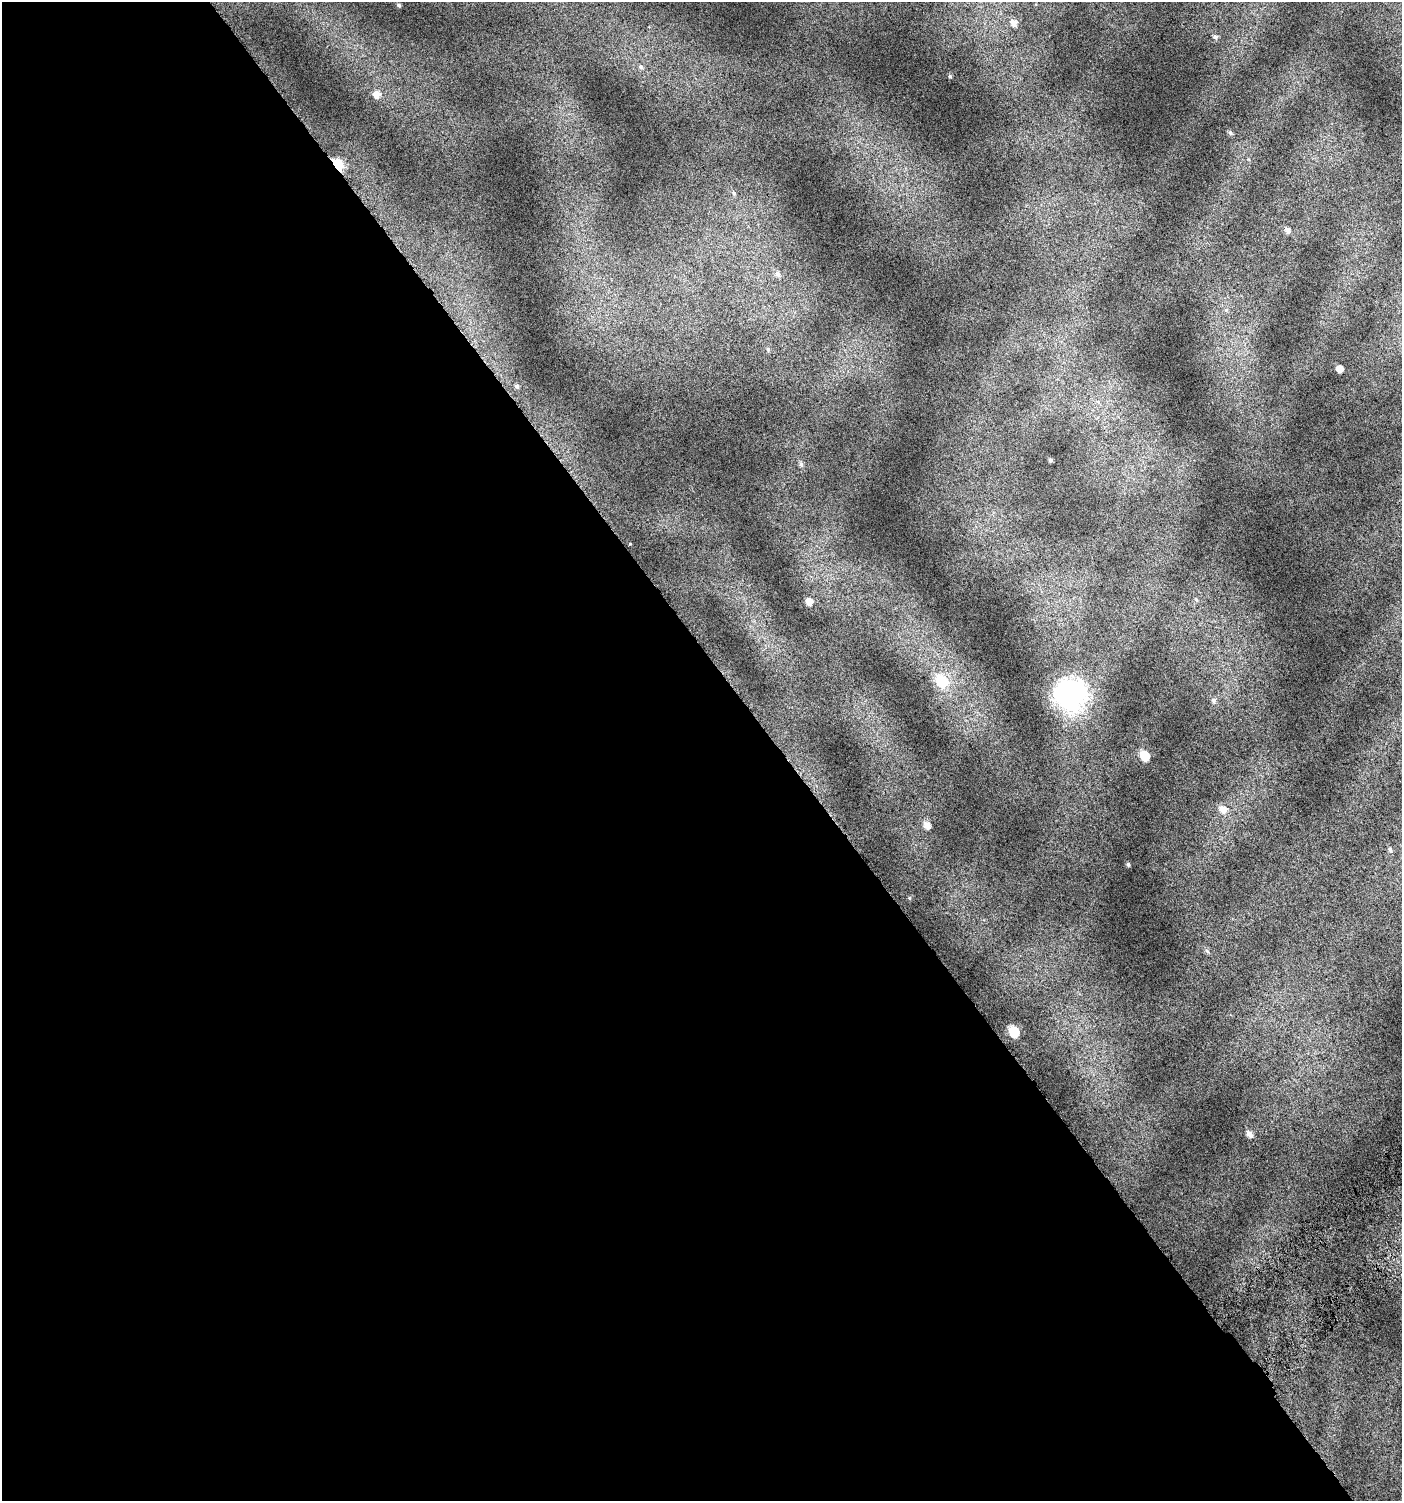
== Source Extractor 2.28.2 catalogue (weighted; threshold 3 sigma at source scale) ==
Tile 9 of 4 x 4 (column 1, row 3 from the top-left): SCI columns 236-1635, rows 1532-3030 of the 6008 x 6064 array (HDU 1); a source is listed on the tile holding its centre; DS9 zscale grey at full resolution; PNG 1404 x 1503 px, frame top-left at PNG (2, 2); no overlay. Shown black and unused: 56% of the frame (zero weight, under 4 of 7 exposures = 2% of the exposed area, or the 3 px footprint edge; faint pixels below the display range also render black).
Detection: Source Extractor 2.28.2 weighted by HDU 2 'WHT'; one run over the whole footprint, this tile lists its part. Background 0.0777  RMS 0.047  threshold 0.192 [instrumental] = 3 sigma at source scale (4.09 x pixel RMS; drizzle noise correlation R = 1.36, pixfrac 0.8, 0.0396/0.0396 arcsec/px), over >= 5 px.
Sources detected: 33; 1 inside a brighter object's white glare — not listed; the other 32 listed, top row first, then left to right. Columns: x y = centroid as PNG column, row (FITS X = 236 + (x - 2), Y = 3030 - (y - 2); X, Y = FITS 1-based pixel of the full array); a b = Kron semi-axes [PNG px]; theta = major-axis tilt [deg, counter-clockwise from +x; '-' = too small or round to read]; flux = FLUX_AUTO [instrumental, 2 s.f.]
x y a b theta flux
399 5 4 4 - 6.9
1014 23 8 7 - 29
1215 37 6 5 - 10
641 67 7 6 - 9.8
950 76 4 4 - 5.5
377 94 8 7 - 34
1230 133 6 5 - 8.9
338 165 6 5 - 310
734 193 6 5 - 6.6
1287 230 6 5 - 18
778 274 8 6 -59 14
1226 310 6 4 -44 7.2
768 349 6 4 -68 6.1
1340 369 5 4 - 35
517 386 6 5 - 7.9
1098 402 6 4 -19 7.1
1050 460 4 3 - 8
801 464 8 5 -81 11
630 544 4 3 - 2.8
809 601 7 6 - 35
942 681 7 7 - 280
1070 697 12 9 -16 2300
1213 700 6 6 - 11
1144 756 6 6 - 150
1223 809 9 8 - 35
927 825 7 6 - 33
1390 850 6 5 - 8.8
1128 864 5 4 - 6.9
909 898 5 3 - 4.5
1207 951 7 4 -45 7.7
1014 1032 7 6 - 210
1250 1134 7 6 - 24
Overlapping masked pixels (flux is a lower limit): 1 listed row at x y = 338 165